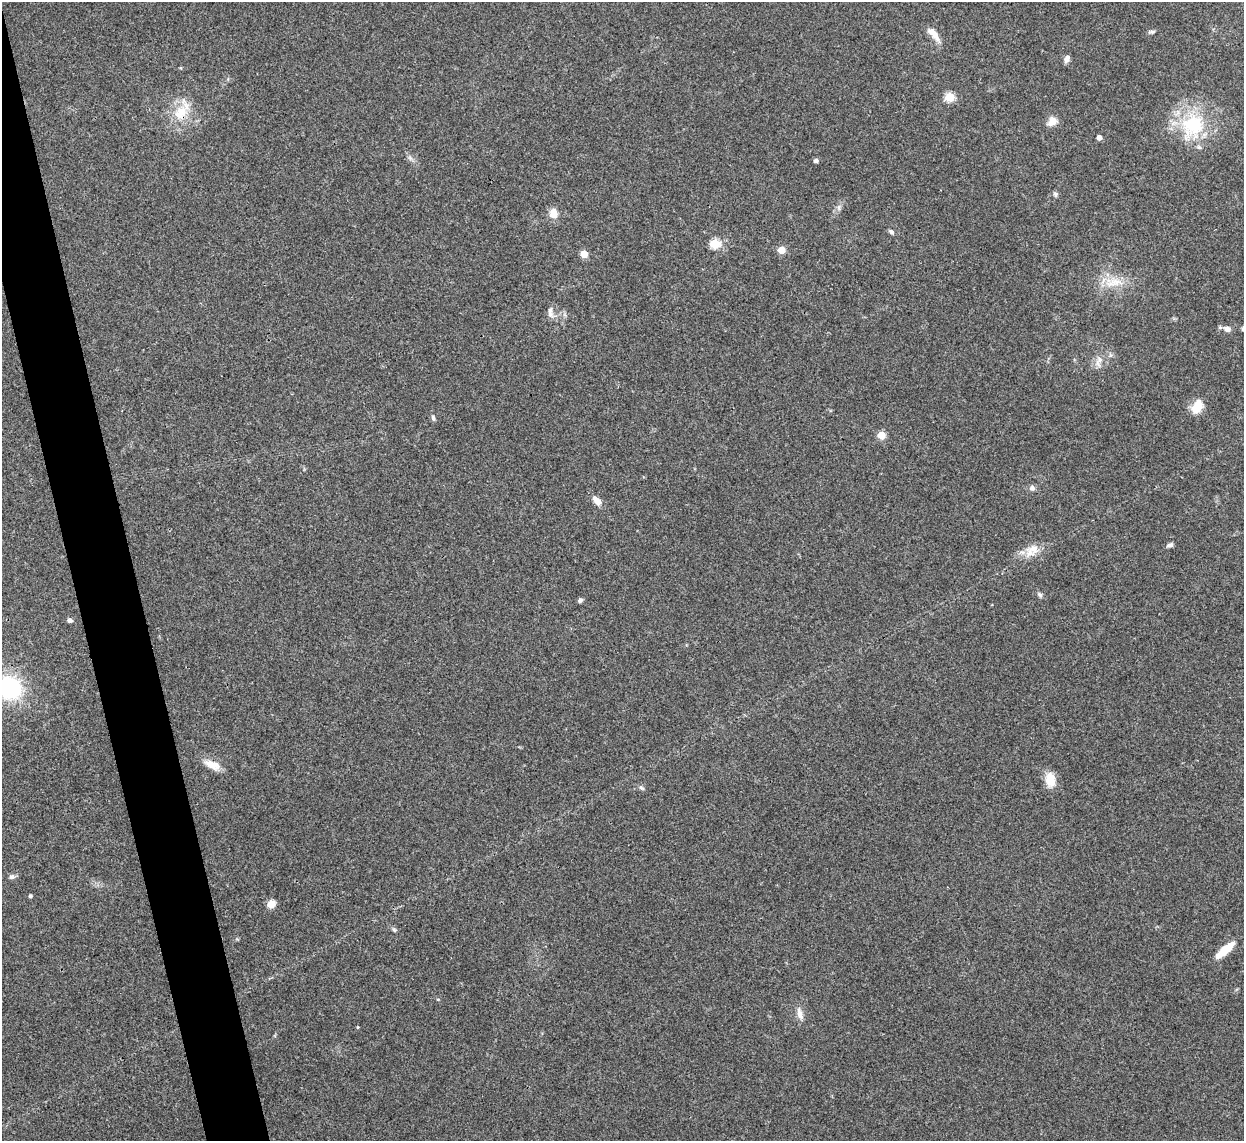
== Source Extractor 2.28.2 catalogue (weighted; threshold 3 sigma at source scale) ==
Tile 11 of 4 x 4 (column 3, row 3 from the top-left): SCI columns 2490-3731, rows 1397-2535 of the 4975 x 4956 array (HDU 1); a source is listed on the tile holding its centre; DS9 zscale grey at full resolution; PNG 1246 x 1143 px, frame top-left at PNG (2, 2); no overlay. Shown black and unused: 4% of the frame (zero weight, under 3 of 4 exposures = <1% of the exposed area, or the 3 px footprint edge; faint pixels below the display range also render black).
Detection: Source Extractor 2.28.2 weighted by HDU 2 'WHT'; one run over the whole footprint, this tile lists its part. Background 0.166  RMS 0.007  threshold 0.0317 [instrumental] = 3 sigma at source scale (4.5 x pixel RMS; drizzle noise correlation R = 1.50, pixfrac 1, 0.05/0.05 arcsec/px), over >= 5 px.
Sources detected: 42; all 42 listed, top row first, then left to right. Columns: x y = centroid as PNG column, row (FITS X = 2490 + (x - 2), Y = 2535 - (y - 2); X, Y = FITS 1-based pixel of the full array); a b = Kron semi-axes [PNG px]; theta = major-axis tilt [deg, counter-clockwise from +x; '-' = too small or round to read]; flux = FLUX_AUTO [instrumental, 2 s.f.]
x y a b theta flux
1152 32 9 4 7 1.5
934 34 22 7 -51 7
1067 59 8 5 62 3.6
949 97 5 5 - 38
181 113 30 17 62 20
1052 121 12 10 50 5.8
1193 126 39 32 64 50
1099 137 4 4 - 3.7
816 161 5 4 - 2.4
1055 194 7 6 - 1.5
839 207 9 4 -82 1.7
553 214 11 9 -81 7.9
891 232 7 5 -42 1.8
715 244 5 5 - 43
781 250 5 5 - 17
584 254 5 5 - 17
1116 282 28 11 -9 14
550 310 10 6 82 2.8
1243 328 9 4 57 1.3
1227 329 9 6 -18 3.5
1099 361 19 8 76 5.5
1197 407 16 9 67 12
433 418 8 5 -82 1.5
881 435 5 5 - 23
1032 488 7 7 - 2.4
597 501 13 7 -49 5.2
1170 545 7 5 26 2
1033 549 17 15 20 10
1040 595 7 6 - 1.6
580 600 5 5 - 1.8
70 620 5 4 - 2.7
9 688 21 19 -18 79
212 765 23 11 -26 8.4
1050 779 16 10 -84 12
641 788 8 5 -39 1.5
12 877 8 6 15 2
30 896 4 3 - 1.6
271 904 10 8 46 5.4
394 930 7 5 -62 1.3
1225 950 23 7 41 15
438 999 5 3 - 0.55
800 1014 18 8 -74 4.9
Overlapping masked pixels (flux is a lower limit): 1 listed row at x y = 181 113
Isophote crosses this tile's border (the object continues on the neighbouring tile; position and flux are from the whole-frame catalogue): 2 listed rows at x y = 1243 328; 9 688